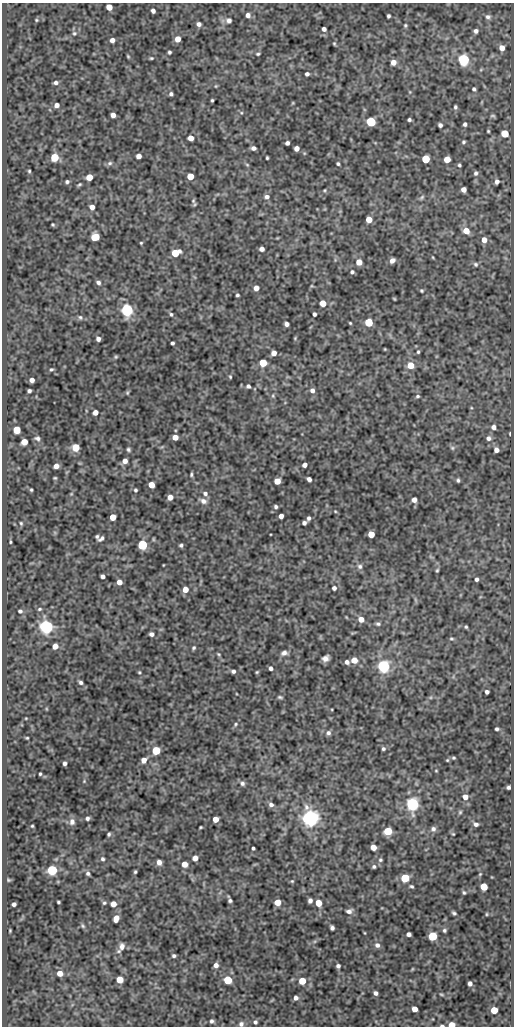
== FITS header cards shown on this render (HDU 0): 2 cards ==
NAXIS1  =                  512
NAXIS2  =                 1024

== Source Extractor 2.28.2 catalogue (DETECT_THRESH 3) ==
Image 512 x 1024 px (HDU 0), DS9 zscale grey, 1 PNG px = 1 image px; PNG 516 x 1028 px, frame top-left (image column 1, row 1024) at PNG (2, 3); no overlay
Background 71.1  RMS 0.49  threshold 1.46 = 3 sigma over >= 5 px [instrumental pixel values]
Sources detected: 275; all 275 listed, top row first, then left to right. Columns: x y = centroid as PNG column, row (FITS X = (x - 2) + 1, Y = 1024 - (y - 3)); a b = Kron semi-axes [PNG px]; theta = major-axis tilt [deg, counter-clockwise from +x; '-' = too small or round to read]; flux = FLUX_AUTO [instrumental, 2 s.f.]
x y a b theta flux
109 7 5 4 - 380
153 11 4 4 - 110
248 15 5 5 - 140
388 16 4 3 - 59
488 17 7 6 - 86
36 20 4 4 - 32
229 20 7 7 - 110
199 24 5 4 - 130
405 25 5 4 - 43
324 29 4 4 - 120
476 31 4 4 - 91
74 33 6 6 - 67
178 39 5 4 - 290
112 40 4 4 - 140
334 44 4 3 - 36
502 48 5 4 - 230
169 52 4 3 - 54
258 54 5 3 - 41
128 56 4 3 - 33
151 58 4 3 - 37
463 60 5 5 - 5500
393 62 5 5 - 200
307 74 4 4 - 87
56 83 4 4 - 91
216 86 4 4 - 31
474 89 4 4 - 62
410 92 5 3 - 29
171 94 4 4 - 69
212 100 3 3 - 40
292 103 5 3 - 26
57 105 5 4 - 150
455 107 4 4 - 57
241 112 5 3 - 38
113 115 4 4 - 180
493 116 7 4 -13 43
409 120 4 3 - 60
371 122 5 5 - 2600
465 124 4 4 - 76
440 125 4 4 - 89
488 131 3 3 - 32
505 133 5 5 - 860
191 138 5 4 - 250
463 142 4 3 - 49
287 143 4 4 - 95
253 148 5 4 - 110
297 148 4 4 - 190
139 156 4 4 - 180
54 157 5 5 - 1200
267 158 3 3 - 39
425 159 5 5 - 1300
447 159 5 5 - 460
110 163 7 5 15 74
338 164 3 3 - 51
247 165 5 5 - 38
459 165 4 3 - 50
29 171 3 3 - 35
476 173 6 5 - 71
190 176 5 5 - 700
89 177 5 5 - 560
67 182 4 4 - 63
497 182 5 4 - 110
79 184 5 3 - 42
464 189 5 4 - 190
325 190 5 3 - 34
267 197 6 5 - 110
422 197 8 4 45 53
193 201 9 4 -61 66
92 207 4 4 - 190
369 219 5 5 - 380
53 224 3 3 - 35
466 231 6 6 - 360
95 237 6 5 - 830
484 240 6 5 - 220
141 243 3 3 - 31
262 249 4 4 - 150
175 253 6 5 - 1100
432 257 5 3 - 26
392 260 5 4 - 150
359 262 5 5 - 330
476 264 6 6 - 64
352 272 4 4 - 56
98 282 5 4 - 84
312 286 5 3 - 26
256 288 5 4 - 220
421 291 3 3 - 39
237 295 3 3 - 50
394 299 3 2 - 29
323 303 5 5 - 400
127 310 6 5 - 7900
171 314 5 5 - 56
314 314 4 3 - 74
80 317 6 5 - 53
369 322 5 5 - 1200
350 323 3 2 - 30
286 324 4 4 - 120
295 338 5 4 - 30
98 339 4 4 - 120
172 343 4 4 - 64
385 349 3 2 - 25
418 352 4 3 - 41
274 353 5 4 - 190
116 357 5 4 - 39
263 363 5 5 - 990
411 365 6 6 - 430
51 369 4 3 - 44
230 377 4 3 - 36
32 380 4 4 - 160
248 386 4 4 - 69
312 390 6 5 - 130
29 391 4 3 - 68
127 393 5 4 - 40
273 396 6 4 -79 44
418 396 5 4 - 49
95 412 5 4 - 230
493 427 5 5 - 140
17 430 5 5 - 970
510 434 3 2 - 34
175 437 5 4 - 300
37 438 6 4 -14 76
488 438 6 6 - 100
24 442 5 5 - 340
76 447 5 5 - 890
452 448 6 5 - 58
128 449 5 3 - 55
496 450 5 4 - 160
125 461 5 4 - 180
304 465 4 4 - 150
56 466 5 4 - 180
191 475 5 4 - 47
55 478 3 3 - 33
309 479 4 4 - 110
458 480 4 3 - 55
277 481 5 5 - 460
151 485 5 4 - 430
31 490 3 2 - 38
135 490 4 4 - 47
205 493 7 6 - 99
71 494 5 3 - 26
170 497 5 5 - 210
414 500 5 5 - 160
203 501 9 6 -24 140
276 507 4 3 - 60
335 511 4 3 - 27
281 516 4 4 - 170
113 517 5 5 - 470
309 518 5 3 - 75
21 523 4 3 - 38
304 523 4 4 - 86
371 534 5 5 - 490
97 536 4 3 - 53
101 539 6 3 37 79
10 542 3 2 - 33
142 545 5 5 - 3000
181 545 4 3 - 56
163 565 3 2 - 18
360 566 7 7 - 96
437 570 5 3 - 41
102 576 4 4 - 110
476 579 4 4 - 79
119 582 4 4 - 250
334 588 5 5 - 87
185 589 5 5 - 320
39 609 5 3 - 42
20 611 5 4 - 65
361 619 5 5 - 260
378 624 6 5 - 66
46 627 5 5 - 12000
466 627 3 3 - 42
151 634 4 4 - 110
451 639 6 5 - 50
55 646 5 4 - 310
193 648 5 4 - 51
284 653 8 6 16 120
219 654 5 4 - 34
325 658 6 5 - 150
354 660 6 5 - 320
347 662 5 5 - 100
383 666 5 5 - 8300
271 668 4 4 - 91
233 671 4 4 - 81
139 672 4 3 - 33
257 672 4 3 - 34
81 682 5 4 - 71
487 692 4 4 - 86
280 697 6 3 -8 51
26 718 4 3 - 25
235 724 6 5 - 53
497 729 4 3 - 61
328 733 6 6 - 93
27 738 3 2 - 31
383 749 4 4 - 56
156 751 5 5 - 1400
453 758 4 4 - 43
144 760 5 5 - 190
447 760 4 4 - 34
65 763 4 3 - 93
436 771 4 3 - 26
40 774 3 3 - 39
84 781 4 4 - 26
242 783 7 6 - 87
508 787 4 4 - 69
465 797 6 6 - 210
412 804 6 5 - 8800
271 805 6 5 - 100
306 807 9 7 -85 150
460 812 5 5 - 47
87 818 4 4 - 73
310 818 6 6 - 20000
215 819 5 4 - 310
72 822 9 7 87 140
476 824 7 5 -20 100
32 826 3 3 - 33
200 827 3 2 - 33
433 829 7 6 - 100
388 831 5 5 - 1000
109 834 4 3 - 50
453 834 4 4 - 30
373 847 5 5 - 300
253 848 3 3 - 54
195 858 5 5 - 220
103 859 5 5 - 55
380 860 6 5 - 51
159 862 5 5 - 170
184 864 5 5 - 270
374 866 5 4 - 56
52 870 5 5 - 3800
135 872 4 3 - 45
88 873 5 5 - 72
480 874 6 3 45 36
405 878 5 5 - 1300
8 880 5 4 - 39
292 881 5 5 - 38
411 886 4 3 - 49
484 887 5 5 - 670
464 893 5 4 - 45
230 901 4 3 - 64
310 901 5 4 - 97
58 902 3 3 - 41
277 902 5 5 - 360
104 903 5 4 - 48
318 903 5 5 - 580
14 904 4 4 - 88
113 904 5 5 - 280
349 911 8 6 15 110
454 913 4 3 - 55
486 914 5 3 - 31
116 919 6 4 76 260
83 926 7 5 -60 52
332 928 5 4 - 89
10 930 3 2 - 30
444 930 5 5 - 56
365 933 4 3 - 22
409 934 4 4 - 100
433 936 5 5 - 1700
377 945 6 6 - 110
122 946 9 7 85 160
174 956 4 3 - 62
216 965 5 4 - 140
338 966 4 4 - 75
412 969 5 3 - 25
60 973 5 5 - 270
120 980 5 5 - 660
228 980 5 5 - 1600
302 981 5 5 - 650
470 983 4 4 - 110
375 993 4 4 - 93
441 994 7 3 -19 37
296 998 4 4 - 110
414 1009 5 4 - 270
494 1010 5 5 - 660
212 1021 4 4 - 68
255 1022 4 4 - 59
241 1024 6 6 - 84
452 1025 5 4 - 330
442 1026 6 2 -1 49
At the frame edge (FLAGS 8, measured only in part): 3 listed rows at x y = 241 1024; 452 1025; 442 1026